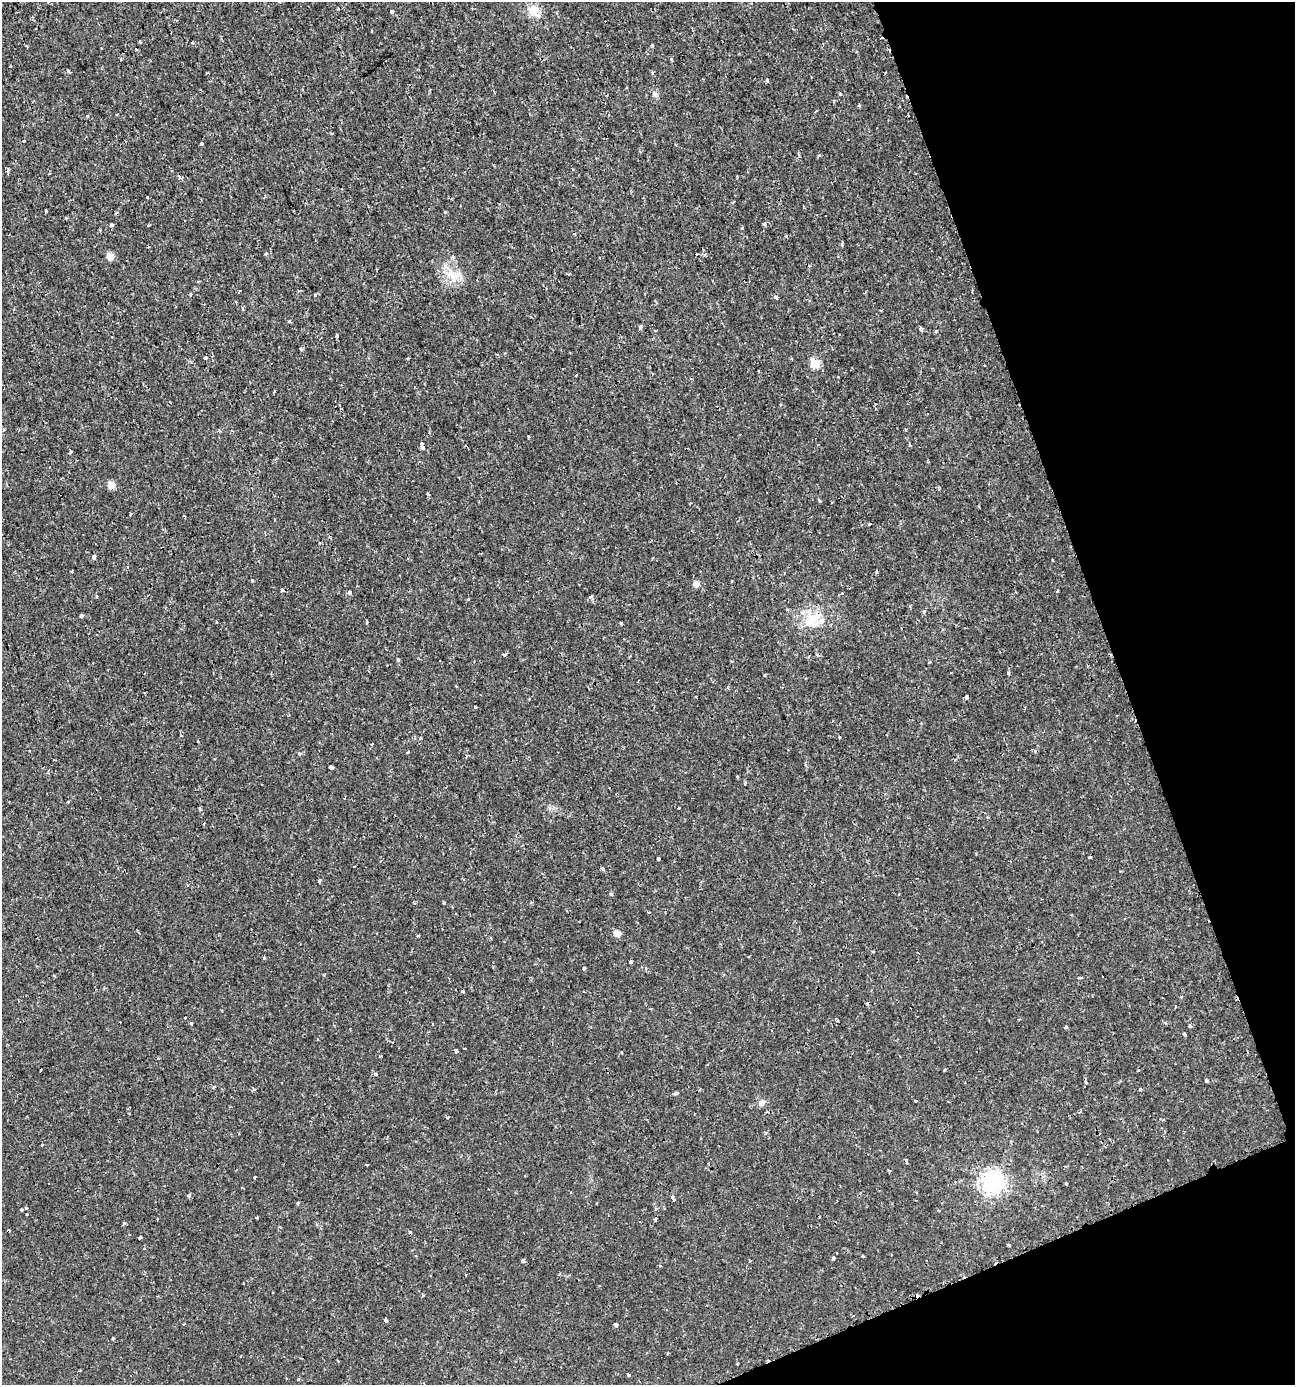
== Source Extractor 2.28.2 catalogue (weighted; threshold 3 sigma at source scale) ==
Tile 12 of 4 x 4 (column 4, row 3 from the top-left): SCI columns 4013-5305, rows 1388-2770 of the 5402 x 5549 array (HDU 1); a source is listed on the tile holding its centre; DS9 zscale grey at full resolution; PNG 1297 x 1387 px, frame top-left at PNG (2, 2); no overlay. Shown black and unused: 18% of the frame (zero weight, under 2 of 3 exposures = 1% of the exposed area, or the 3 px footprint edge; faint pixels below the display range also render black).
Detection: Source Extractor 2.28.2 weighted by HDU 2 'WHT'; one run over the whole footprint, this tile lists its part. Background 0.00186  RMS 0.0011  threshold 0.00477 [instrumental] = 3 sigma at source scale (4.5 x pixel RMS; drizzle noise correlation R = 1.50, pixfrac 1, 0.0396/0.0396 arcsec/px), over >= 5 px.
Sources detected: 156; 19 cosmic-ray / hot-pixel residue — not listed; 2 inside a brighter listed object's ellipse — not listed separately; the other 135 listed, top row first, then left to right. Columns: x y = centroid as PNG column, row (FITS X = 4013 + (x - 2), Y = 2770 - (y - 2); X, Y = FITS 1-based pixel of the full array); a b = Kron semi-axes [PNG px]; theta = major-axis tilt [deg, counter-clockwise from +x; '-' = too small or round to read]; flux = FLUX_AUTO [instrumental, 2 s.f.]
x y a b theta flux
48 2 3 3 - 0.1
533 10 13 11 -70 1.3
392 12 4 3 - 0.56
371 31 3 2 - 0.075
140 42 4 3 - 0.11
192 42 3 3 - 0.12
652 46 4 3 - 0.19
671 59 4 3 - 0.17
69 72 4 3 - 0.18
767 81 4 3 - 0.29
626 88 3 2 - 0.098
840 94 3 3 - 0.25
859 105 4 4 - 0.12
87 116 3 3 - 0.088
24 141 3 2 - 0.079
201 143 3 3 - 0.17
179 177 6 4 -70 0.16
147 197 3 2 - 0.11
733 202 4 2 - 0.092
46 211 3 3 - 0.4
445 212 3 3 - 0.1
765 224 5 4 - 0.22
111 225 4 3 - 0.44
148 225 3 3 - 0.22
742 228 3 3 - 0.23
265 254 3 3 - 0.13
110 257 5 5 - 1.8
451 274 22 9 -58 1.6
569 274 5 3 - 0.11
238 292 3 2 - 0.09
190 294 3 3 - 0.16
315 295 3 3 - 0.15
776 297 4 3 - 0.32
242 308 3 3 - 0.24
880 310 3 2 - 0.085
289 321 4 3 - 0.19
640 326 5 3 - 0.25
921 329 4 3 - 0.4
936 331 3 3 - 0.13
337 336 3 2 - 0.23
301 349 4 2 - 0.25
205 358 3 3 - 0.25
792 359 3 3 - 0.091
815 364 6 5 - 3.8
274 392 3 2 - 0.16
906 430 3 3 - 0.14
219 431 3 3 - 0.31
422 444 3 3 - 0.67
910 445 4 3 - 0.14
423 448 4 4 - 1.2
70 452 3 3 - 0.26
111 485 5 5 - 2.1
428 494 3 3 - 0.28
820 501 7 3 -51 0.13
870 524 3 3 - 0.48
94 557 4 3 - 0.41
72 571 2 2 - 0.11
877 572 4 3 - 0.13
252 581 4 3 - 0.089
696 584 5 5 - 0.88
282 590 5 3 - 0.18
1057 591 4 2 - 0.092
349 592 6 4 -79 0.2
842 593 3 3 - 0.13
468 599 3 3 - 0.13
924 612 6 3 -90 0.15
81 616 3 3 - 0.52
813 619 26 16 50 2.9
621 623 3 3 - 0.17
504 655 5 3 - 0.15
817 655 4 4 - 0.17
398 660 4 4 - 0.12
1008 673 5 4 - 0.2
475 707 3 3 - 0.12
372 745 3 3 - 0.12
407 752 4 2 - 0.092
299 754 5 3 - 0.11
331 767 4 3 - 0.44
745 783 4 3 - 0.14
68 802 3 3 - 0.12
679 808 3 2 - 0.11
1090 857 3 3 - 0.46
658 859 3 3 - 0.35
602 869 4 3 - 0.2
319 880 5 3 - 0.13
611 894 4 4 - 0.17
617 933 5 5 - 1.3
418 935 4 3 - 0.11
264 958 3 3 - 0.25
631 962 3 3 - 0.31
584 969 3 3 - 0.27
54 976 4 2 - 0.098
1081 977 6 3 6 0.17
463 992 3 2 - 0.17
1181 997 4 3 - 0.13
185 1018 3 2 - 0.099
191 1023 3 3 - 0.17
1190 1026 4 3 - 0.22
1066 1027 3 3 - 0.5
1185 1035 5 3 - 0.1
456 1050 3 3 - 0.25
622 1052 3 3 - 0.24
41 1070 3 2 - 0.19
944 1070 3 3 - 0.1
1138 1071 4 2 - 0.098
376 1074 3 3 - 0.35
1206 1080 3 3 - 0.38
1140 1089 3 3 - 0.19
676 1094 6 4 21 0.13
762 1103 9 7 37 0.46
448 1117 3 2 - 0.085
766 1133 4 4 - 0.15
993 1182 8 7 - 69
1066 1183 3 3 - 0.1
189 1196 5 3 - 0.19
672 1197 6 3 -64 0.23
298 1203 4 3 - 0.14
26 1208 3 3 - 0.18
21 1209 3 2 - 0.15
257 1217 3 3 - 0.15
157 1219 3 2 - 0.14
656 1219 4 3 - 0.3
280 1227 3 3 - 0.084
140 1237 3 3 - 0.1
1009 1245 4 3 - 0.12
863 1256 3 3 - 0.17
833 1258 3 3 - 0.26
523 1260 4 3 - 0.54
660 1266 3 3 - 0.07
466 1275 3 2 - 0.085
386 1320 4 3 - 0.53
616 1325 4 4 - 0.28
113 1338 3 3 - 0.1
628 1375 3 3 - 0.26
298 1379 4 3 - 0.12
Overlapping masked pixels (flux is a lower limit): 1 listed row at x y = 813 619
Isophote crosses this tile's border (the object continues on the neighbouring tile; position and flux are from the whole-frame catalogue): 1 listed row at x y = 48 2
Unlisted compact peaks at least as high as the median listed source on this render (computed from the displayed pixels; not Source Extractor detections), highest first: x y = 124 1223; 786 236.